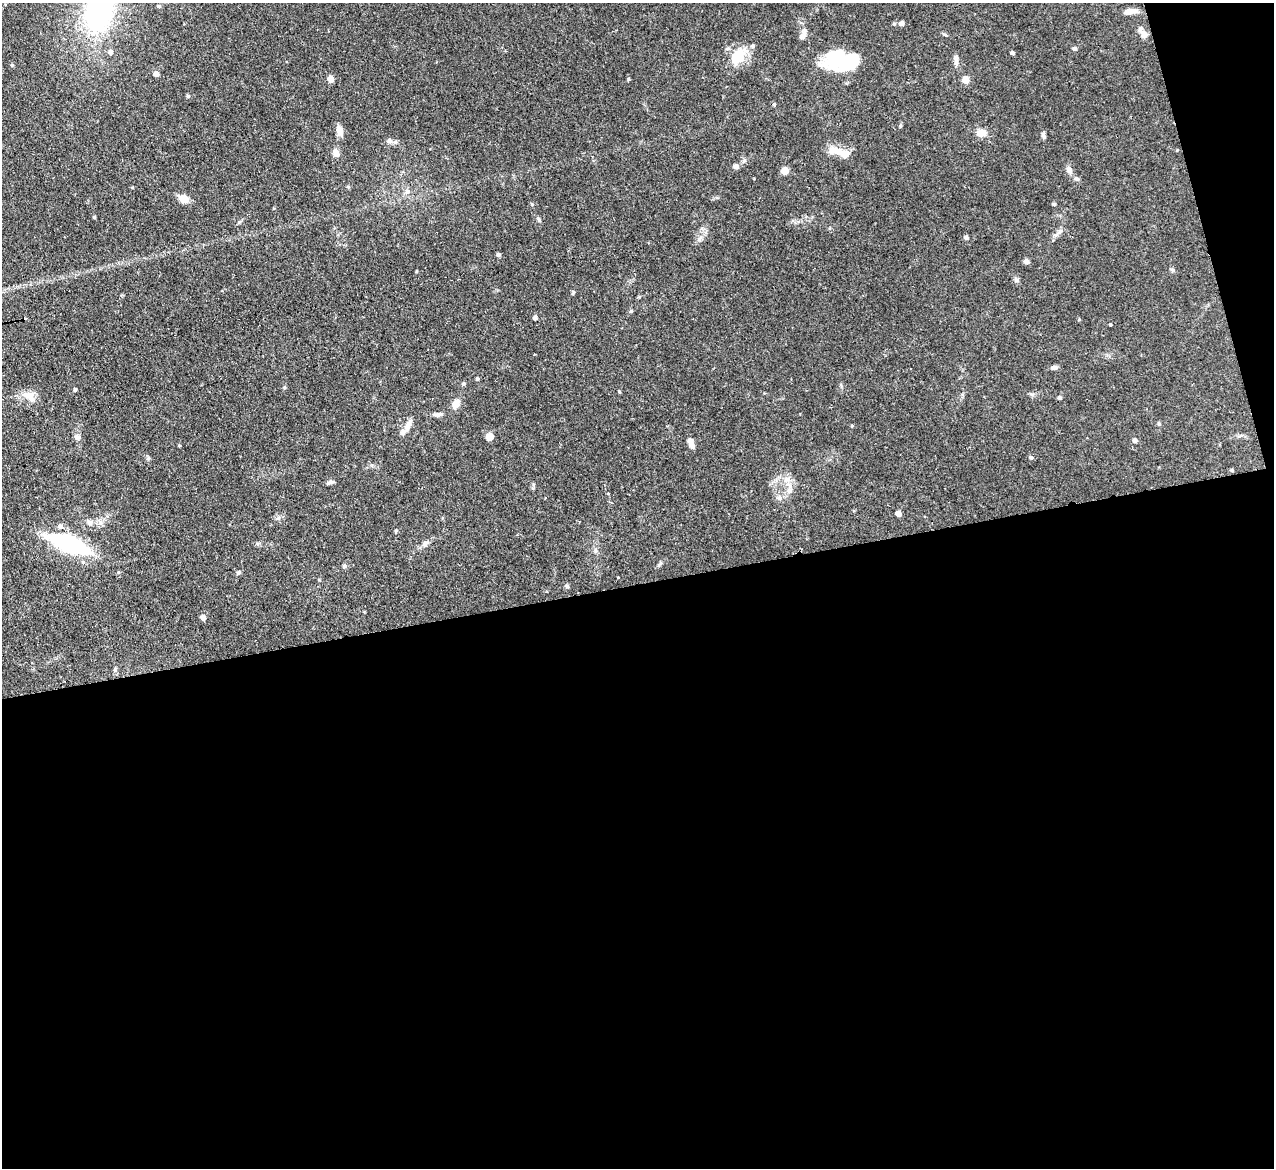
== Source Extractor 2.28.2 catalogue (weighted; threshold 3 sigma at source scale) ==
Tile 16 of 4 x 4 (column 4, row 4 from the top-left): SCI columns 3816-5087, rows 261-1426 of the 5089 x 5065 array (HDU 1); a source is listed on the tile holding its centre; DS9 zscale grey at full resolution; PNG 1276 x 1170 px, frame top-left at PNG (2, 3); no overlay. Shown black and unused: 52% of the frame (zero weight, under 2 of 3 exposures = <1% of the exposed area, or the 3 px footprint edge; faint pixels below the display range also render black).
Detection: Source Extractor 2.28.2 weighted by HDU 2 'WHT'; one run over the whole footprint, this tile lists its part. Background 0.0886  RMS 0.0061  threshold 0.0274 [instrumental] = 3 sigma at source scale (4.5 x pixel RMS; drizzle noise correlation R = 1.50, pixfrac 1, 0.05/0.05 arcsec/px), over >= 5 px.
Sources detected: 80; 4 inside a brighter object's white glare — not listed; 4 inside a brighter listed object's ellipse — not listed separately; the other 72 listed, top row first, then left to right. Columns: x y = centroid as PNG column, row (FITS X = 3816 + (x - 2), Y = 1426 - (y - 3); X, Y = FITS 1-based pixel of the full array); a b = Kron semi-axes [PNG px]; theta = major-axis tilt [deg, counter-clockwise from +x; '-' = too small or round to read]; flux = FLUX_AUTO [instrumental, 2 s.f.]
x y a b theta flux
159 6 5 4 - 0.94
1130 12 15 6 7 4.6
99 13 44 33 72 93
901 23 6 5 - 2
1144 34 10 8 -45 4.4
803 35 13 6 70 2.5
1075 49 5 5 - 1.5
110 52 6 6 - 2.2
1012 53 4 4 - 0.92
738 56 20 16 42 16
832 58 35 28 -82 23
956 60 14 6 -82 2.7
12 65 4 4 - 0.64
156 74 5 5 - 2.9
330 79 6 6 - 3.8
629 79 5 3 - 0.6
965 80 7 6 - 5.2
188 96 5 4 - 0.75
900 126 5 3 - 0.71
340 130 12 7 -71 4.4
981 133 13 9 -1 4.5
1043 135 9 5 -76 1.3
389 141 8 7 - 2.2
336 152 10 7 -80 3.3
840 152 31 9 -19 9
736 166 6 5 - 2.5
1069 170 8 6 -76 3.4
785 171 5 5 - 7.9
403 172 4 4 - 0.89
1077 179 7 5 -16 1.3
407 192 8 7 - 2.2
184 199 10 7 -32 7.4
1054 204 4 3 - 1
966 237 5 4 - 1.9
498 255 4 4 - 1.2
1026 261 5 4 - 2.9
1016 280 6 6 - 1.5
631 311 5 4 - 0.76
535 318 4 4 - 2
1110 325 3 2 - 0.55
1054 367 8 5 7 1.8
477 379 5 4 - 0.71
75 390 4 3 - 0.88
29 396 20 11 -30 6.2
1060 398 5 4 - 1.1
456 404 9 7 68 5.4
438 414 13 5 7 2.2
1159 424 5 5 - 0.8
408 425 17 7 64 4.4
77 437 8 7 - 2
489 437 7 6 - 6.3
1135 440 5 5 - 1.8
692 446 9 6 -42 2.4
1031 457 5 4 - 0.94
1232 470 5 4 - 0.75
330 482 10 4 15 1.6
789 490 9 7 88 2.6
608 493 3 3 - 0.66
779 498 7 6 - 1.9
898 513 5 4 - 4.3
90 522 8 7 - 2.1
60 527 7 6 - 2.5
396 531 5 4 - 0.7
425 543 10 7 34 2.4
69 544 30 11 -21 98
659 565 11 4 50 1.2
344 566 6 5 - 1.2
238 573 6 5 - 1
618 577 3 2 - 0.85
567 586 5 5 - 1
203 617 5 5 - 3.2
115 670 6 5 - 1.2
Isophote crosses this tile's border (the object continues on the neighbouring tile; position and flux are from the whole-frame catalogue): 1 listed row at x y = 99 13
Unlisted compact peaks at least as high as the median listed source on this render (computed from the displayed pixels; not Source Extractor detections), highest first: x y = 94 217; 573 292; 539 220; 1173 270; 532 204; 619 391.